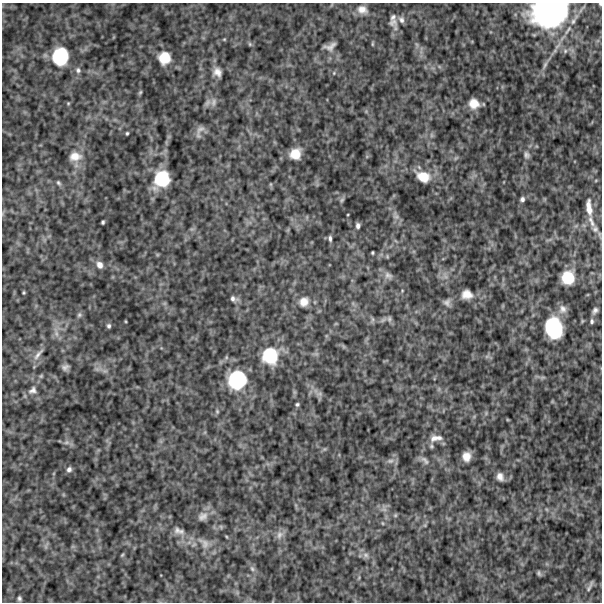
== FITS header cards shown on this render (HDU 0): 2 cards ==
NAXIS1  =                  600
NAXIS2  =                  600

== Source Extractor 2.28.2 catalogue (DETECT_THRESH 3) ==
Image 600 x 600 px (HDU 0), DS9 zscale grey, 1 PNG px = 1 image px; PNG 604 x 604 px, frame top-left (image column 1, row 600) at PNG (2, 3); no overlay
Background 509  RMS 130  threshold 385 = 3 sigma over >= 5 px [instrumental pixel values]
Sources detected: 95; all 95 listed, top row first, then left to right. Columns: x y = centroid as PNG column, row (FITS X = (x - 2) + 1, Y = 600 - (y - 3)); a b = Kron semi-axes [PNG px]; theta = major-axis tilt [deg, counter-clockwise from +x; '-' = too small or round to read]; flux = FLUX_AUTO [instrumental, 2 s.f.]
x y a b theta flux
600 4 4 3 - 8.5e+03
362 10 13 10 -23 7.0e+04
549 13 35 25 8 1.7e+06
393 17 9 6 62 2.5e+04
401 20 10 7 -67 3.2e+04
393 22 13 10 13 4.7e+04
224 39 4 4 - 8.4e+03
250 44 5 5 - 1.3e+04
372 44 6 4 90 9.3e+03
330 46 14 8 16 4.5e+04
565 51 6 5 - 2.2e+04
60 56 17 15 85 4.3e+05
164 58 13 12 - 1.6e+05
545 65 10 5 65 2.8e+04
78 70 8 6 -56 2.7e+04
217 72 11 10 - 5.8e+04
334 73 5 5 - 1.1e+04
140 92 5 4 - 1.1e+04
213 102 13 7 71 4.5e+04
68 103 5 4 - 9.8e+03
474 103 11 10 - 9.7e+04
200 129 15 8 40 4.8e+04
127 133 3 3 - 1.0e+04
431 135 7 4 -71 1.4e+04
295 154 12 11 - 1.3e+05
527 155 9 7 -67 2.9e+04
75 156 16 11 3 1.0e+05
423 177 18 12 -25 1.6e+05
162 179 14 12 62 3.5e+05
58 183 8 5 -58 1.7e+04
522 199 6 5 - 2.3e+04
342 200 6 5 - 1.5e+04
589 207 24 8 -83 1.1e+05
396 216 12 8 -58 4.5e+04
591 221 21 7 -70 7.4e+04
103 222 4 3 - 1.3e+04
358 225 5 4 - 2.5e+04
595 229 11 9 -67 5.2e+04
330 238 7 4 -85 2.1e+04
372 253 3 3 - 1.0e+04
387 256 6 3 -73 9.3e+03
100 265 9 7 -63 5.0e+04
388 275 12 9 -37 4.7e+04
568 277 13 13 - 2.3e+05
24 293 3 3 - 9.4e+03
467 294 12 9 -9 8.2e+04
233 299 9 6 -20 3.2e+04
304 302 13 12 - 8.9e+04
447 302 9 9 - 3.5e+04
562 309 13 12 - 5.5e+04
595 311 9 6 56 2.9e+04
79 315 7 6 - 1.9e+04
372 319 7 4 -71 1.6e+04
389 319 9 5 81 2.0e+04
582 321 6 4 72 9.0e+03
592 321 7 5 -88 2.0e+04
109 326 6 5 - 1.8e+04
554 328 21 16 -76 5.7e+05
56 333 11 6 -80 4.5e+04
38 354 20 5 51 4.6e+04
270 356 18 17 - 3.7e+05
487 356 7 4 19 1.7e+04
226 357 6 4 -72 1.1e+04
65 367 6 5 - 2.9e+04
105 371 7 4 -18 2.1e+04
41 376 7 4 45 1.3e+04
237 380 19 18 - 5.3e+05
33 390 11 9 23 4.2e+04
319 394 9 5 -19 2.9e+04
297 404 4 4 - 1.4e+04
217 411 6 5 - 1.3e+04
434 438 11 10 - 6.0e+04
439 438 12 7 -19 4.1e+04
66 442 9 6 2 3.2e+04
431 446 6 5 - 1.4e+04
466 456 8 7 - 7.6e+04
425 460 14 6 -47 4.0e+04
390 461 10 6 9 3.4e+04
69 469 7 6 - 2.8e+04
500 477 9 7 -67 5.0e+04
384 509 9 6 -8 3.4e+04
395 515 6 5 - 1.3e+04
203 516 14 10 27 5.8e+04
382 523 5 3 - 8.1e+03
425 525 7 4 72 1.3e+04
179 531 17 9 -17 6.1e+04
279 535 13 9 74 4.8e+04
227 537 5 3 - 7.3e+03
204 543 20 12 -46 1.1e+05
122 555 6 3 45 9.4e+03
366 555 9 8 - 4.0e+04
252 569 9 6 -50 2.9e+04
539 573 5 3 - 1.5e+04
590 586 10 2 65 2.0e+04
19 599 5 3 - 1.7e+04
At the frame edge (FLAGS 8, measured only in part): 2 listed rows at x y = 600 4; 549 13